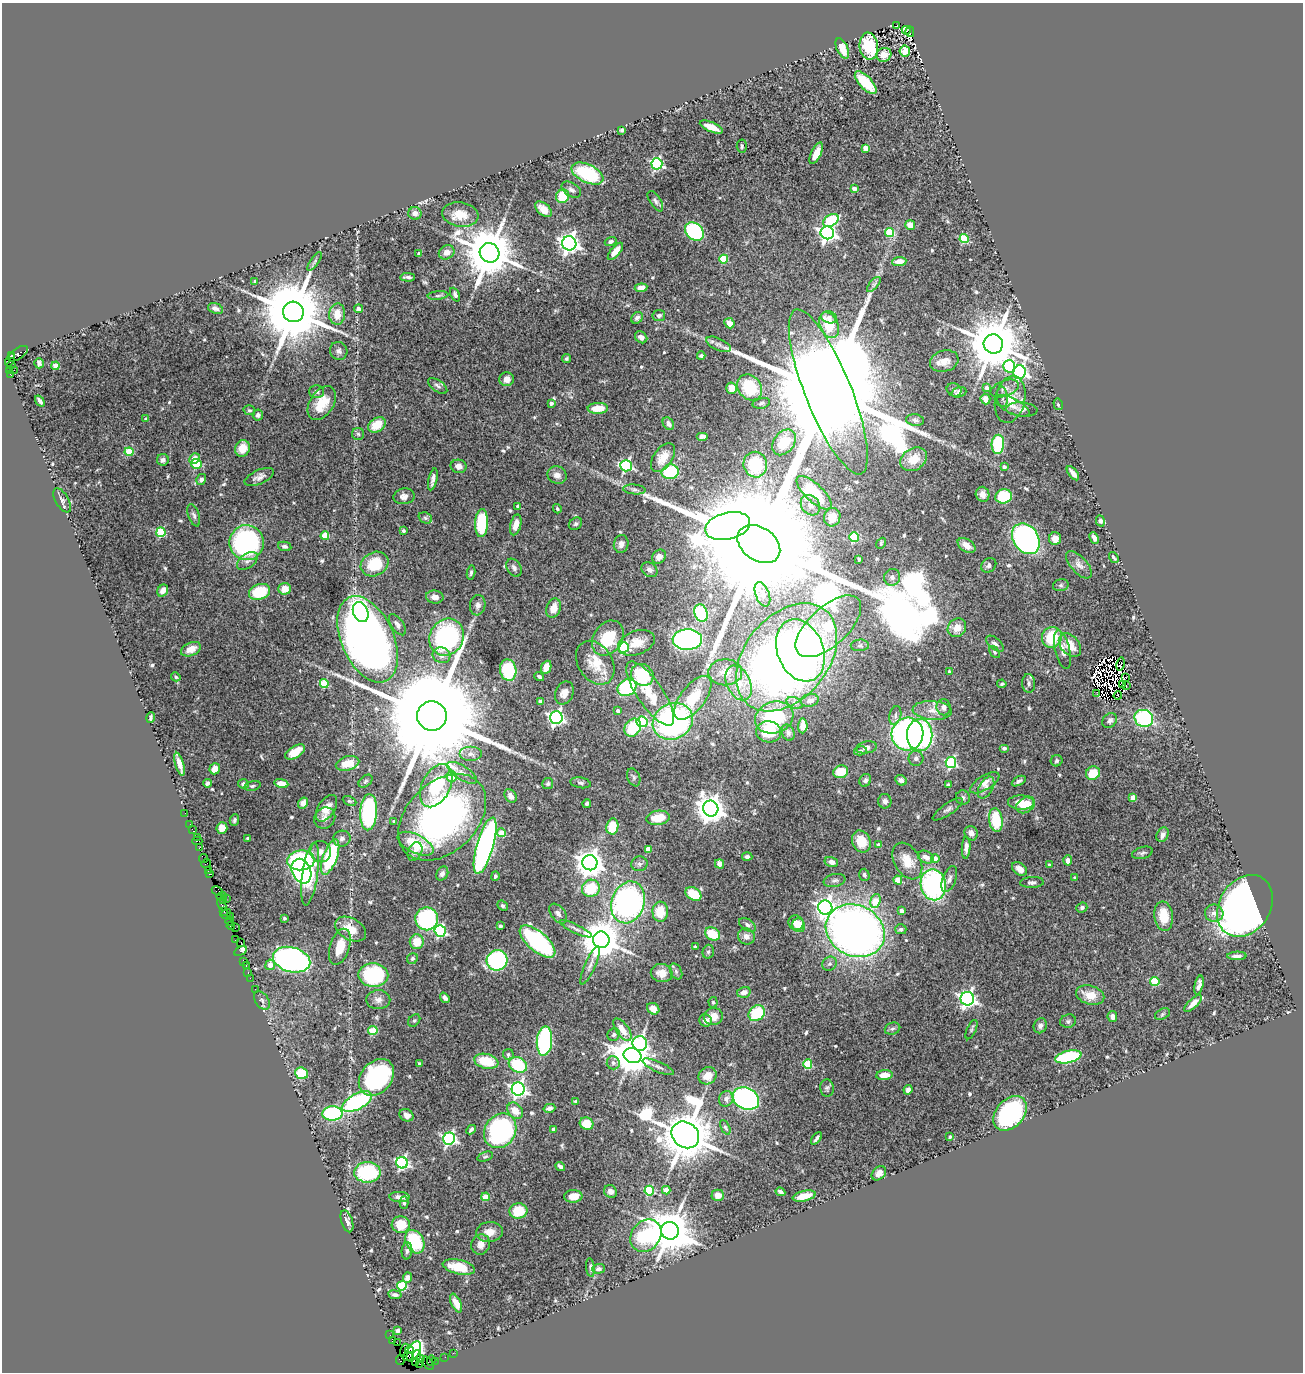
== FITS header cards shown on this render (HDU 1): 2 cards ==
NAXIS1  =                 1301
NAXIS2  =                 1370

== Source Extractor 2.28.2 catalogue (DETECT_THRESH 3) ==
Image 1301 x 1370 px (HDU 1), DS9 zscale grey, 1 PNG px = 1 image px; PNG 1305 x 1374 px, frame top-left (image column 1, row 1370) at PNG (2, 3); each listed source drawn as its Kron ellipse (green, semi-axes under 4 px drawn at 4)
Background 0.908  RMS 0.044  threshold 0.132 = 3 sigma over >= 5 px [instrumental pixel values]
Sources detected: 613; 8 with non-positive FLUX_AUTO (blend fragments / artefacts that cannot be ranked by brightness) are neither listed nor drawn; of the other 605, the 500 brightest by FLUX_AUTO listed and drawn (105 fainter detections omitted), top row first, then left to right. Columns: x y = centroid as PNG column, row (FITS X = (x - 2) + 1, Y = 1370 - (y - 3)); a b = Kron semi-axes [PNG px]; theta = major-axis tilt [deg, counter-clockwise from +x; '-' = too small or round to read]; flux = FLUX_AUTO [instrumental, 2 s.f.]
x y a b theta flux
897 26 3 2 - 31
906 30 4 3 - 72
910 32 5 3 - 170
869 46 13 9 -82 150
842 49 11 5 -66 32
905 51 5 5 - 91
884 55 7 7 - 33
866 83 14 6 -47 110
711 127 12 5 -23 33
622 130 4 3 - 6.5
742 146 7 5 -86 6.5
865 148 4 4 - 44
816 153 11 5 65 42
657 164 5 5 - 470
587 174 17 9 -25 160
854 189 4 4 - 26
571 190 11 6 -31 11
562 196 7 6 - 82
655 201 11 5 -57 9
543 209 10 6 -41 27
415 213 6 6 - 13
460 214 18 12 -8 49
831 220 8 5 32 190
910 225 5 5 - 28
694 232 10 8 -40 390
889 232 5 4 - 140
827 233 7 6 - 1200
964 239 4 4 - 170
611 241 6 4 20 7.7
569 243 7 7 - 1900
615 251 10 4 50 29
447 252 8 6 30 17
419 253 4 3 - 6
489 253 10 9 - 19000
724 259 4 4 - 130
315 261 11 4 55 6.3
899 262 7 4 5 30
408 277 7 3 -2 7.4
255 281 3 3 - 6.7
874 284 9 4 49 6.9
641 288 6 4 6 21
438 295 10 3 6 6.4
455 295 7 4 -66 9.2
215 308 8 5 -19 10
359 309 4 4 - 18
293 312 10 10 - 37000
337 314 10 8 86 41
659 315 6 5 - 7.8
829 317 8 6 -15 16
637 318 6 5 - 8.3
729 323 5 5 - 28
829 325 13 9 -65 110
641 337 7 5 -43 14
718 344 13 6 -24 13
993 344 9 9 - 21000
339 351 9 8 - 12
18 354 11 5 35 210
12 355 4 3 - 110
701 356 4 4 - 6.2
566 359 5 4 - 5.5
10 360 7 3 70 160
944 361 14 10 16 28
39 363 5 5 - 7.7
11 365 4 3 - 470
55 366 4 4 - 31
1009 366 6 6 - 220
14 370 2 2 - 18
9 371 3 2 - 6.6
1020 372 7 6 - 720
11 375 3 2 - 320
507 379 7 7 - 22
438 386 11 5 -36 9.3
750 387 14 11 -51 140
732 388 6 5 - 30
987 388 4 4 - 12
1005 389 15 7 21 15
954 390 8 6 -30 7.8
317 391 7 6 - 8.7
828 392 88 23 -68 180000
959 392 7 5 17 8.9
1002 397 10 5 -85 8.9
985 399 5 5 - 22
1010 399 24 15 77 49
40 401 6 3 -55 8.9
322 403 18 12 57 71
551 403 4 3 - 11
761 403 9 5 13 7.4
1058 404 6 4 -75 4.8
1012 406 19 7 -26 24
598 408 10 5 3 57
1022 409 15 7 -5 13
249 410 6 5 - 5.8
258 415 5 5 - 8.6
146 419 3 3 - 7
915 420 9 5 -8 8.8
668 424 7 5 -54 12
377 425 9 6 33 57
358 434 6 6 - 6.6
702 436 6 4 0 11
784 442 14 10 52 90
998 444 9 6 87 190
242 448 8 7 - 47
129 452 4 4 - 110
663 457 16 9 54 41
194 459 5 5 - 23
914 459 14 11 31 53
163 460 6 5 - 9.6
196 464 5 5 - 220
755 465 13 12 - 160
459 466 8 6 -11 17
626 466 6 5 - 450
1004 467 3 3 - 10
670 472 8 7 - 180
1073 473 8 4 -51 17
557 475 10 8 -29 20
259 477 15 7 24 17
433 479 11 3 77 12
201 480 5 5 - 11
634 489 11 5 -4 8.9
814 493 22 9 -43 130
983 494 7 6 - 18
404 496 10 8 10 18
1004 496 8 7 - 140
62 500 13 6 -60 13
810 505 11 9 -51 19
518 506 4 3 - 9.5
557 509 5 4 - 5.4
194 515 11 5 -71 10
832 517 9 8 - 31
425 518 7 5 -22 6.6
1100 521 5 4 - 6.3
482 523 14 6 88 160
575 524 7 5 34 6.7
516 525 10 5 76 26
728 526 23 13 14 12000
403 531 3 3 - 7.8
161 532 5 4 - 150
325 536 4 4 - 80
854 537 5 4 - 160
1094 538 6 4 -65 12
1026 539 16 12 -56 860
1055 539 6 6 - 29
247 543 17 17 - 530
881 543 6 4 50 6.9
621 544 9 7 77 15
759 544 23 16 -35 210000
966 545 10 6 -34 30
285 546 7 4 -13 7.7
659 557 8 6 48 16
1114 558 6 3 -57 5.7
859 559 3 3 - 5.7
247 561 12 7 37 16
375 564 14 11 29 110
989 565 8 6 43 9.6
1079 565 17 8 -49 20
514 568 9 6 -58 9.9
649 570 8 6 -38 13
471 573 7 4 81 6.3
892 577 8 8 - 14
1061 585 8 6 14 6.9
285 589 6 6 - 33
163 591 6 5 - 20
259 592 11 7 19 120
762 594 13 7 -69 19
435 597 9 6 -9 19
478 605 10 7 82 14
553 608 10 7 71 33
361 612 10 7 -70 200
701 613 9 6 -72 240
397 625 12 6 -55 13
828 626 40 19 42 190
957 628 10 8 46 33
447 637 19 17 63 470
1052 637 10 10 - 110
608 638 19 14 55 110
368 639 46 26 -66 2600
687 640 15 10 2 730
636 643 19 12 20 47
995 644 10 5 -39 12
860 645 9 5 4 6.8
1070 645 13 9 -49 47
624 647 5 5 - 270
191 649 10 6 23 29
800 650 32 23 -69 1800
1062 650 19 7 -77 22
995 652 7 4 -53 5.1
442 655 9 8 - 19
787 657 61 41 50 2500
595 663 24 17 -57 76
1120 664 7 2 80 8.8
546 667 7 5 66 29
508 670 11 8 -80 190
725 672 17 13 -1 38
949 672 4 3 - 6.7
642 675 12 10 -37 150
176 677 5 4 - 5.1
539 677 5 3 - 6.5
1126 677 3 2 - 5.8
739 683 18 12 -64 52
1029 683 9 6 -85 11
324 684 4 4 - 110
1002 684 4 3 - 4.8
1122 684 3 2 - 4.7
1126 685 3 2 - 6
627 688 10 8 32 290
564 693 12 9 66 25
650 693 38 13 -56 110
1097 694 3 2 - 5.5
1118 696 4 3 - 11
693 698 26 12 53 97
810 700 9 6 10 16
540 701 4 3 - 6.2
795 703 8 5 -26 9
944 707 8 7 - 14
932 710 20 9 -4 34
618 711 4 3 - 14
895 715 9 5 75 10
432 716 15 14 - 120000
556 717 6 6 - 990
774 717 19 15 19 210
151 718 5 3 - 6.8
1144 718 9 8 - 280
1110 720 8 6 45 9.6
673 721 21 17 26 760
642 722 5 5 - 210
803 726 7 4 87 25
633 728 9 7 55 130
769 732 12 10 -10 97
788 733 8 6 -69 9.8
907 734 16 16 - 840
920 735 16 12 89 670
867 747 10 6 10 15
1004 748 5 4 - 6.4
860 751 7 4 15 9.4
295 752 11 6 32 50
470 754 11 7 0 16
916 758 7 7 - 9.5
1057 761 6 5 - 5.4
348 763 12 7 15 51
951 763 5 5 - 330
180 764 12 4 -74 23
215 769 6 5 - 31
841 772 7 6 - 59
462 773 17 7 -33 19
1093 773 7 6 - 73
452 776 5 5 - 60
634 777 9 6 -68 7.3
865 780 6 5 - 6.7
901 780 6 5 - 15
365 781 8 5 41 5.7
1019 781 7 4 29 8.2
207 783 4 3 - 7.5
281 783 7 4 -12 35
580 783 10 5 -10 8.1
985 783 16 7 31 23
243 784 5 5 - 8.4
548 784 5 5 - 5.5
948 784 4 3 - 4.7
252 786 8 4 14 5.9
436 786 23 14 63 150
986 788 12 7 61 16
511 796 7 5 -56 15
1133 797 4 4 - 47
963 798 7 7 - 7.7
349 801 7 4 -25 5.1
885 801 7 6 - 11
1021 802 13 7 -2 35
303 803 5 5 - 20
587 804 4 3 - 6
1026 805 10 7 35 59
327 808 15 8 58 33
711 809 8 7 - 4400
948 809 18 6 35 12
369 812 18 8 87 380
185 813 2 2 - 11
442 817 51 35 44 1000
325 818 11 10 - 20
658 818 12 7 8 61
234 820 6 4 73 6.2
996 820 12 6 -83 110
394 821 3 3 - 7.7
190 824 2 2 - 40
612 826 8 6 80 81
222 828 6 5 - 35
192 829 2 2 - 15
501 833 4 4 - 51
971 833 7 6 - 18
1163 835 8 5 63 14
197 837 2 2 - 13
248 839 4 3 - 4.8
342 839 9 8 - 13
197 841 5 2 - 40
861 841 11 9 -65 53
415 844 19 9 -26 96
879 845 4 3 - 8.8
485 846 29 8 74 1200
199 848 4 2 - 77
966 848 11 4 87 15
648 849 4 4 - 49
321 852 11 10 - 21
415 852 10 6 63 13
1142 853 10 6 15 7.8
330 857 19 7 70 310
747 857 5 4 - 8.9
926 857 8 6 -26 23
935 858 4 4 - 28
204 859 5 2 - 80
301 860 14 10 5 310
1068 860 5 4 - 17
907 861 20 13 -59 58
831 862 7 5 -15 17
206 863 5 2 - 64
590 863 8 7 - 4000
639 864 8 7 - 9.4
720 864 5 4 - 14
1049 865 3 3 - 6
1020 869 8 6 -36 24
208 870 3 2 - 38
301 871 13 9 -67 630
210 874 4 2 - 42
310 874 31 8 82 120
442 874 7 5 60 10
864 875 6 5 - 6.9
495 876 5 4 - 6.3
1075 878 3 3 - 7.1
949 879 13 6 69 15
834 880 11 6 11 11
898 880 4 4 - 61
1032 882 12 5 3 10
933 885 16 12 -79 610
591 888 9 8 - 110
217 891 6 4 -25 42
693 894 8 6 -32 100
221 896 5 2 - 88
226 898 2 2 - 110
223 900 3 3 - 170
875 901 7 5 71 73
628 902 21 16 72 1000
222 905 6 2 -62 220
502 906 6 4 -42 6.1
1245 906 33 25 57 2200
1082 907 5 5 - 7.6
825 908 7 7 - 1700
224 911 3 2 - 83
901 911 4 4 - 24
660 912 10 8 87 76
1214 913 9 8 - 18
226 914 5 3 - 99
558 914 11 7 -51 13
230 916 3 2 - 53
1164 916 15 9 -83 74
284 918 3 3 - 5.6
427 919 11 11 - 360
229 921 4 3 - 170
796 923 7 7 - 43
747 925 9 5 -34 9.6
799 925 7 6 - 30
231 926 4 3 - 62
500 926 4 3 - 12
235 928 2 2 - 27
351 929 17 10 -29 67
575 929 18 4 -26 13
901 929 5 5 - 8.9
440 931 6 5 - 370
855 931 30 25 -27 2600
712 934 8 6 -29 85
746 936 8 8 - 17
236 940 4 2 - 72
601 940 8 8 - 9900
538 941 22 10 -41 430
241 942 2 2 - 60
417 942 7 7 - 54
340 947 19 10 72 63
695 947 4 3 - 4.9
241 951 6 3 29 120
708 952 7 5 75 6.3
1237 956 9 3 1 11
412 959 6 5 - 5.9
292 960 19 12 -15 1000
497 960 10 10 - 390
244 962 3 2 - 49
829 964 7 6 - 9.1
270 965 5 5 - 28
590 965 21 5 66 18
246 966 2 2 - 52
676 971 8 5 -64 8.4
248 972 3 2 - 69
662 973 11 9 -12 34
373 975 15 12 -2 310
250 978 2 2 - 40
1155 981 4 4 - 160
1199 985 10 4 76 13
255 989 2 2 - 26
744 992 6 5 - 20
1090 995 14 9 -15 51
445 998 6 4 -52 11
967 999 7 6 - 1200
262 1000 10 6 -56 9.6
378 1000 12 9 -1 19
713 1002 5 4 - 5.3
1193 1003 11 4 44 21
653 1009 6 5 - 26
757 1013 9 7 40 130
1162 1014 8 5 28 5.3
1112 1016 5 5 - 17
713 1017 9 8 - 34
414 1020 7 5 47 5.9
706 1020 6 6 - 20
1068 1021 8 6 17 7.3
1040 1026 8 6 66 11
892 1029 8 6 18 8
622 1030 13 6 -55 33
971 1030 10 4 65 6.4
373 1031 4 4 - 87
614 1035 6 6 - 5.9
544 1041 14 7 85 470
640 1043 7 7 - 440
508 1054 5 5 - 5.8
633 1056 9 7 -21 8100
1068 1057 13 6 13 290
486 1061 12 7 -12 86
613 1063 7 6 - 10
419 1064 4 3 - 4.8
808 1064 5 4 - 130
518 1065 9 7 -27 150
658 1067 17 5 -24 14
301 1073 7 5 -22 110
884 1075 8 5 6 29
708 1076 9 8 - 38
376 1077 20 15 50 370
827 1088 8 7 - 7.9
518 1089 6 6 - 1100
908 1090 5 4 - 12
726 1099 8 7 - 15
746 1099 14 10 -27 620
576 1101 4 3 - 9.7
357 1102 16 8 28 360
549 1108 6 4 16 9.9
515 1111 9 7 -47 32
332 1113 10 7 3 280
1010 1113 20 14 48 440
407 1115 7 6 - 16
587 1124 7 6 - 59
725 1127 8 4 -64 5.2
554 1129 4 3 - 18
471 1130 5 3 - 6.7
500 1131 18 15 57 500
685 1135 15 12 -39 22000
950 1137 3 3 - 5.4
449 1138 6 6 - 690
816 1138 7 3 51 7.8
485 1157 8 4 19 5.2
402 1163 6 5 - 580
560 1166 5 3 - 8.1
367 1172 13 10 -2 210
879 1173 8 6 45 21
666 1190 4 4 - 44
610 1191 7 6 - 13
649 1191 5 5 - 180
780 1192 5 3 - 8.7
718 1195 6 5 - 25
573 1196 9 6 3 31
804 1196 12 5 13 40
399 1197 10 5 -2 16
486 1197 4 4 - 55
404 1203 6 4 -88 5.7
518 1211 9 7 6 80
347 1221 11 5 -72 14
401 1225 9 8 - 59
670 1231 9 8 - 14000
490 1232 13 10 6 32
646 1236 17 14 50 310
415 1242 12 9 -61 160
481 1244 10 9 - 21
407 1251 8 5 83 6.9
459 1267 16 7 -13 72
590 1267 9 3 -84 5.5
599 1269 6 5 - 8.8
408 1278 5 4 - 23
402 1286 5 4 - 170
395 1295 7 4 -9 9
456 1303 10 5 -65 23
397 1330 4 4 - 8.7
390 1335 2 2 - 16
392 1341 4 3 - 99
397 1343 2 2 - 38
404 1350 7 3 71 160
409 1350 4 2 - 180
414 1351 11 6 64 910
453 1353 2 2 - 11
417 1355 5 3 - 260
408 1356 5 4 - 190
445 1357 2 2 - 9.8
421 1358 3 2 - 72
400 1360 5 3 - 32
431 1361 5 3 - 160
435 1361 3 2 - 13
416 1362 2 2 - 22
428 1363 8 3 -59 120
420 1364 2 2 - 6.1
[105 fainter detections neither listed nor drawn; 8 non-positive-flux detections neither listed nor drawn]